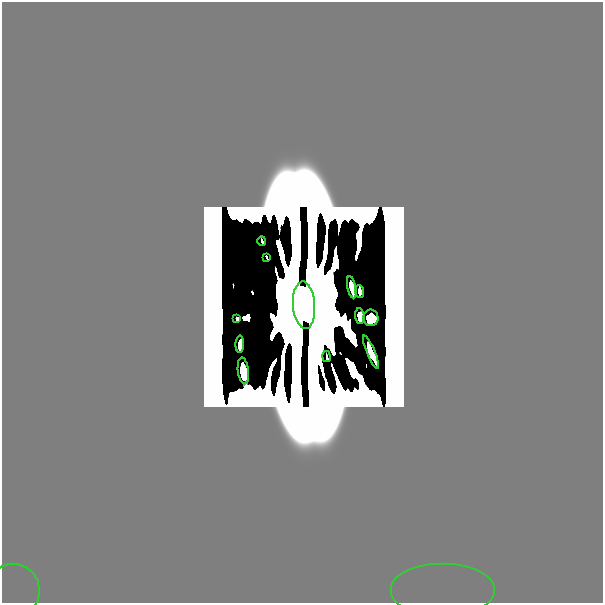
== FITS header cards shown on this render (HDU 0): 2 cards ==
NAXIS1  =                  601
NAXIS2  =                  601

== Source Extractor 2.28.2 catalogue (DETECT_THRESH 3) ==
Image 601 x 601 px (HDU 0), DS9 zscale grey, 1 PNG px = 1 image px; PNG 605 x 605 px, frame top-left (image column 1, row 601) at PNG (2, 2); each listed source drawn as its Kron ellipse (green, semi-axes under 4 px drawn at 4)
Background 0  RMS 9.0e-32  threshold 2.71e-31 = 3 sigma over >= 5 px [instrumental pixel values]
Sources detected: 15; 1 with non-positive FLUX_AUTO (blend fragments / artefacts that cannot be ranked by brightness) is neither listed nor drawn; the other 14 listed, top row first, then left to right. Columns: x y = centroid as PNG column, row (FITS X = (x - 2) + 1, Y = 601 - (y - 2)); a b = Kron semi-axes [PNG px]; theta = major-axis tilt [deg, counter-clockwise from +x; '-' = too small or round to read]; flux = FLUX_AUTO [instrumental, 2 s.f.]
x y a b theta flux
262 241 5 2 - 9.1e-11
266 257 3 2 - 8.0e-11
352 287 11 4 -78 1.9e-09
360 291 6 3 -86 1.2e-10
304 305 24 11 -86 3.4e+01
360 316 8 4 -84 9.2e-10
237 318 3 2 - 1.2e-10
371 318 8 7 - 5.7e-10
240 344 8 3 87 4.7e-10
371 352 18 4 -67 1.4e-10
327 357 5 2 - 4.7e-10
243 371 13 5 -83 3.3e-10
13 591 27 26 - 5.1e-18
443 591 52 27 0 1.4e-15
At the frame edge (FLAGS 8, measured only in part): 3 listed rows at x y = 304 305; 13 591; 443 591
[1 non-positive-flux detection neither listed nor drawn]